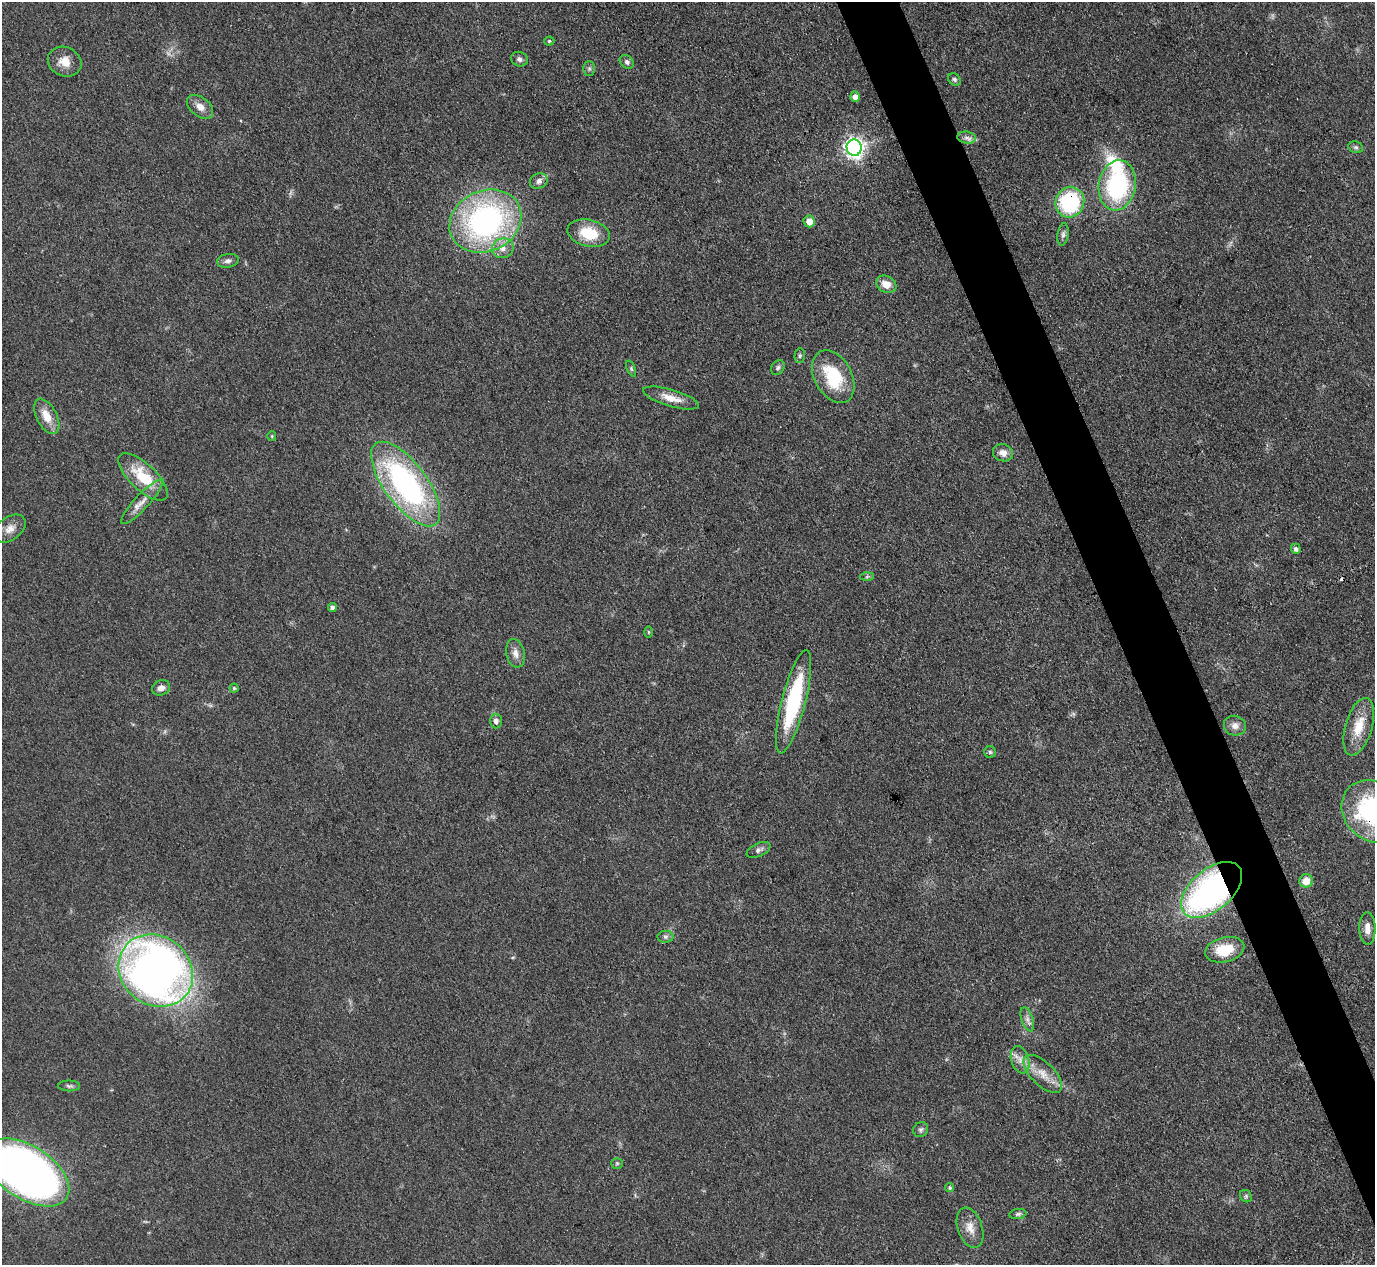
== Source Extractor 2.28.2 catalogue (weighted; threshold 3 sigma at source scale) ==
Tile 6 of 4 x 4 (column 2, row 2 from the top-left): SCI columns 1375-2747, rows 2675-3937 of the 5494 x 5480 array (HDU 1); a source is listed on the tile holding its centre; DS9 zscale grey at full resolution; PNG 1377 x 1267 px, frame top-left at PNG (2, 2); each listed source drawn as its Kron ellipse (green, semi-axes under 4 px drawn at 4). Shown black and unused: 4% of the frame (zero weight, under 3 of 4 exposures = <1% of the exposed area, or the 3 px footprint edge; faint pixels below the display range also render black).
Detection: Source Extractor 2.28.2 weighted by HDU 2 'WHT'; one run over the whole footprint, this tile lists its part. Background 0.0878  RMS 0.0065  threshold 0.0293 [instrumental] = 3 sigma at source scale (4.5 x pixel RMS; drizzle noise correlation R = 1.50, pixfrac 1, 0.05/0.05 arcsec/px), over >= 5 px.
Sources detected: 68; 1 too faint to see at this stretch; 1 cosmic-ray / hot-pixel residue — neither listed nor drawn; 2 inside a brighter listed object's ellipse — not listed separately; the other 64 listed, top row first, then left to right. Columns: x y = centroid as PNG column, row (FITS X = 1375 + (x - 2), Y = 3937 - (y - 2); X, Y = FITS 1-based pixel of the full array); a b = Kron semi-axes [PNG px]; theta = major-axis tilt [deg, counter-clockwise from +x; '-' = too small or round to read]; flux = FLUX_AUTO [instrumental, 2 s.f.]
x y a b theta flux
549 41 5 4 - 0.99
519 59 8 7 - 2.5
65 62 17 14 -23 8.8
627 62 8 6 -39 2.1
589 69 7 6 - 1.5
954 79 7 5 -46 1.6
855 97 5 5 - 4.5
200 107 15 9 -39 6
966 138 9 6 -7 2.5
1356 147 7 5 -20 1.4
854 148 8 7 - 320
539 181 9 7 30 3
1117 185 25 18 80 81
1070 202 15 14 - 65
485 221 37 30 25 170
809 221 6 5 - 6.9
589 233 21 13 -13 22
1063 235 11 5 81 2.1
503 248 11 10 - 5.4
228 261 11 6 10 2.5
886 284 11 8 -29 6.7
800 356 7 5 87 1.2
778 367 8 6 59 1.6
631 369 8 4 -68 1.1
833 377 28 18 -62 36
671 398 29 8 -17 9.1
47 416 19 10 -62 10
272 436 5 4 - 0.69
1003 453 10 8 -17 4.8
143 477 31 13 -43 26
406 484 50 21 -53 160
142 502 29 7 47 7.6
10 529 18 11 36 6.7
1296 549 5 4 - 2.1
867 577 7 4 2 1.1
332 607 4 4 - 2.6
648 632 6 4 -89 0.72
515 653 14 9 -78 4.9
161 688 9 7 22 3.5
234 688 4 4 - 0.84
793 702 53 12 75 66
496 721 7 6 - 3.3
1235 726 11 9 -17 4.7
1359 727 30 13 74 16
990 752 6 6 - 1.3
1374 812 35 29 -41 100
759 850 13 6 25 2.6
1306 881 7 6 - 7.4
1212 890 36 20 40 220
1367 929 16 8 -88 6.3
665 937 8 6 -1 1.7
1225 950 20 12 14 18
156 971 39 34 -39 540
1027 1019 12 6 -71 3
1020 1060 14 8 -72 5.5
1043 1074 24 11 -45 11
69 1086 11 5 -1 1.8
921 1129 8 7 - 1.9
617 1163 5 5 - 1
27 1172 47 26 -33 530
950 1188 4 4 - 1.1
1246 1196 6 5 - 1.3
1018 1214 8 5 8 1.5
970 1228 21 12 -71 7.9
Overlapping masked pixels (flux is a lower limit): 3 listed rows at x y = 1070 202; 1374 812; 1212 890
Isophote crosses this tile's border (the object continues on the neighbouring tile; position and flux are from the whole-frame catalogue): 2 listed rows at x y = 1374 812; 27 1172